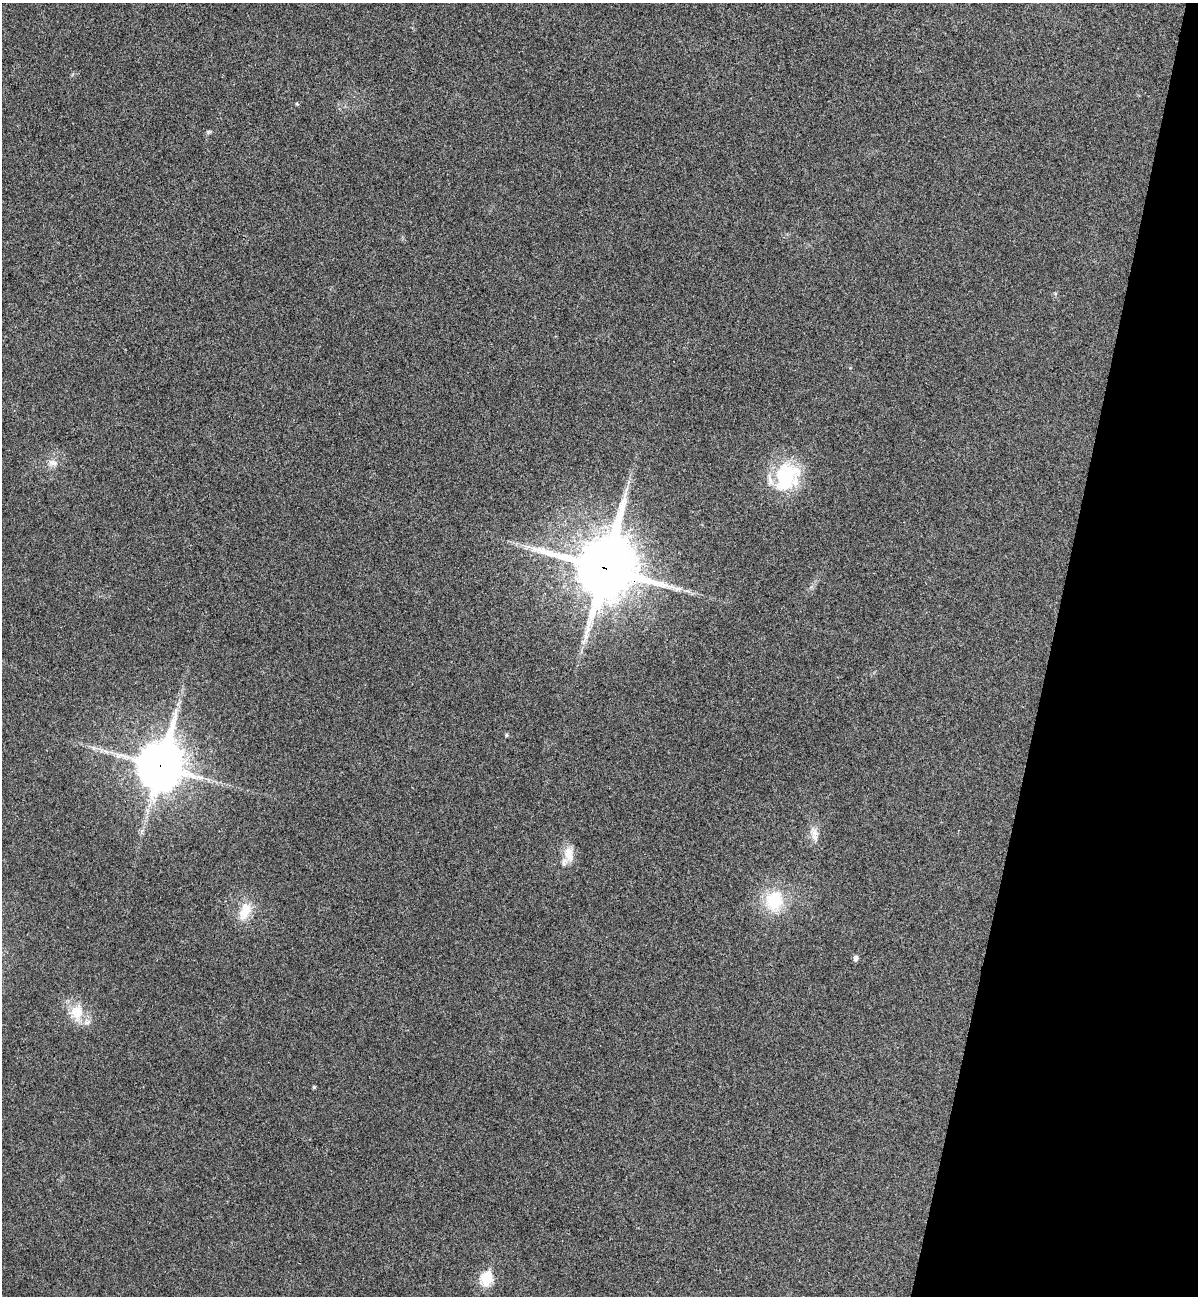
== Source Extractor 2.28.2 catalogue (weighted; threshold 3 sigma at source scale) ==
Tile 8 of 4 x 4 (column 4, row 2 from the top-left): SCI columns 3771-4966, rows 2613-3906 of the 5273 x 5220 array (HDU 1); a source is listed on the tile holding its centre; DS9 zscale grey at full resolution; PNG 1200 x 1298 px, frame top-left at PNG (2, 3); no overlay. Shown black and unused: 12% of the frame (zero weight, under 3 of 4 exposures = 6% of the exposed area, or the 3 px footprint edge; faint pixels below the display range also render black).
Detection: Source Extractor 2.28.2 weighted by HDU 2 'WHT'; one run over the whole footprint, this tile lists its part. Background 0.0825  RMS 0.0079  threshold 0.0356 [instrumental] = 3 sigma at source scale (4.5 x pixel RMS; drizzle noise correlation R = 1.50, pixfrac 1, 0.05/0.05 arcsec/px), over >= 5 px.
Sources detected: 20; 2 inside a brighter listed object's ellipse — not listed separately; the other 18 listed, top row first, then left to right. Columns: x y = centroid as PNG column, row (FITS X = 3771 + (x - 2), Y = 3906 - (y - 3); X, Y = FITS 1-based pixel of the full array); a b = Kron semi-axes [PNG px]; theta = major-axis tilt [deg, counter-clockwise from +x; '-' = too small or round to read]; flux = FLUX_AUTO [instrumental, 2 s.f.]
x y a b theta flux
297 104 5 4 - 0.8
208 132 7 5 6 1.4
52 463 14 8 -10 5
787 476 37 29 63 56
626 490 8 5 59 2.6
527 546 12 5 -5 3.9
604 568 23 21 75 5100
687 591 9 3 -4 2
506 735 5 4 - 1.2
160 766 20 16 75 2300
814 832 18 11 -70 7.6
569 854 23 12 -80 11
774 901 22 18 83 38
245 911 27 14 72 17
856 958 6 5 - 3.2
77 1012 18 14 80 20
314 1087 4 4 - 1.2
486 1279 7 6 - 70
Overlapping masked pixels (flux is a lower limit): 2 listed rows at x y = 604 568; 160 766